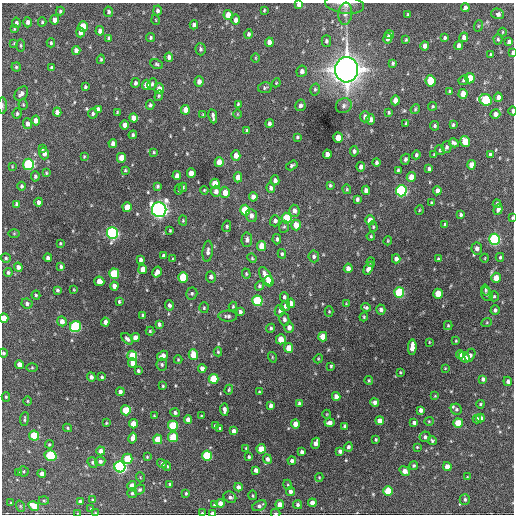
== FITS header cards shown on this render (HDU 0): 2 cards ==
NAXIS1  =                  512 / Axis length
NAXIS2  =                  512 / Axis length

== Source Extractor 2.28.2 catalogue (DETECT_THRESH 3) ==
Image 512 x 512 px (HDU 0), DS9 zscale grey, 1 PNG px = 1 image px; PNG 516 x 516 px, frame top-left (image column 1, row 512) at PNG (2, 3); each listed source drawn as its Kron ellipse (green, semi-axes under 4 px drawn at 4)
Background 1690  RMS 39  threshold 116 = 3 sigma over >= 5 px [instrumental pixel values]
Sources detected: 400; all 400 listed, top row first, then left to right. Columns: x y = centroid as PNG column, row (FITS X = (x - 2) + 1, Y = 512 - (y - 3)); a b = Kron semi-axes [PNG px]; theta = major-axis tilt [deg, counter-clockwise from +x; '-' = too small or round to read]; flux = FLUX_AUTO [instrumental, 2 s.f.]
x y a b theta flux
344 4 20 9 -8 2.0e+04
299 5 4 4 - 1.4e+04
465 8 4 3 - 6.9e+03
157 10 5 4 - 6.3e+03
264 10 3 2 - 2.5e+03
60 11 4 3 - 3.7e+03
109 12 5 4 - 6.2e+03
345 14 11 7 83 1.3e+04
498 14 6 5 - 1.0e+04
228 15 5 4 - 3.3e+04
407 15 4 2 - 2.7e+03
54 20 5 4 - 1.7e+04
156 20 5 3 - 1.9e+03
236 20 5 4 - 1.1e+04
28 22 5 4 - 8.9e+03
42 22 4 4 - 3.4e+03
16 23 5 4 - 6.8e+03
194 25 4 4 - 9.6e+03
83 26 5 4 - 5.8e+04
478 26 6 3 71 2.7e+03
14 29 4 3 - 2.7e+03
100 31 5 4 - 1.1e+04
80 32 5 4 - 1.4e+04
502 32 4 3 - 1.9e+03
248 34 5 4 - 5.4e+03
389 35 4 4 - 8.7e+03
464 37 5 4 - 1.1e+04
109 38 4 3 - 4.2e+03
151 38 4 4 - 3.7e+03
388 38 5 4 - 9.1e+03
444 38 3 3 - 4.0e+03
498 39 5 4 - 3.5e+03
406 40 4 3 - 2.5e+03
326 41 6 4 90 5.0e+03
269 42 4 4 - 1.4e+04
509 42 4 4 - 8.6e+03
14 43 4 4 - 2.6e+03
51 43 4 3 - 3.9e+03
21 45 6 3 -90 3.0e+03
459 45 4 4 - 1.1e+04
425 46 4 4 - 1.3e+04
201 49 6 5 - 5.3e+03
76 50 4 4 - 1.2e+04
512 53 4 3 - 3.9e+03
491 55 3 3 - 2.9e+03
169 57 4 4 - 9.1e+03
256 58 4 3 - 2.1e+03
101 59 5 3 - 3.1e+03
393 63 4 3 - 4.0e+03
157 64 6 4 -22 4.3e+03
16 67 4 4 - 3.6e+03
51 68 4 4 - 5.3e+03
347 70 12 11 - 3.1e+06
302 71 6 5 - 9.5e+03
470 78 5 4 - 4.9e+04
464 80 5 4 - 4.4e+03
430 81 6 5 - 6.5e+04
199 82 5 4 - 1.2e+04
135 83 5 4 - 6.5e+03
276 83 4 3 - 2.2e+03
152 84 6 5 - 4.8e+03
146 85 5 4 - 2.0e+04
85 87 4 3 - 4.2e+03
265 88 7 5 9 4.3e+03
159 89 5 5 - 2.0e+04
315 89 6 4 75 4.1e+03
450 92 4 3 - 4.4e+03
21 94 8 5 47 9.7e+03
463 94 5 4 - 2.9e+04
159 96 5 4 - 3.5e+03
498 97 4 4 - 1.2e+04
395 100 5 4 - 2.0e+04
486 100 6 5 - 1.8e+05
23 104 5 4 - 2.8e+03
238 104 3 3 - 2.9e+03
3 105 8 4 90 3.9e+03
150 105 5 4 - 4.7e+03
300 105 5 5 - 6.5e+03
344 106 8 7 - 7.6e+03
433 106 4 4 - 2.9e+03
98 109 4 4 - 8.1e+03
415 109 5 4 - 3.4e+03
185 110 5 4 - 2.3e+04
512 111 4 2 - 8.7e+03
57 112 4 4 - 1.3e+04
117 112 3 2 - 2.3e+03
389 112 3 2 - 3.0e+03
17 113 5 4 - 4.2e+03
93 114 5 4 - 4.5e+03
237 114 5 3 - 2.0e+03
495 114 5 5 - 1.1e+04
203 115 4 4 - 3.0e+03
213 116 7 3 -81 7.0e+03
365 117 5 5 - 1.0e+04
133 118 5 4 - 1.8e+04
371 119 5 4 - 9.2e+03
36 121 5 4 - 1.7e+04
406 123 3 2 - 2.4e+03
27 124 5 4 - 1.0e+04
269 124 4 3 - 6.7e+03
125 125 4 4 - 1.6e+04
453 125 4 3 - 3.6e+03
435 126 5 4 - 4.9e+03
247 131 4 3 - 4.2e+03
133 135 4 3 - 4.1e+03
297 137 4 3 - 3.8e+03
338 138 5 4 - 3.2e+04
465 141 5 4 - 5.5e+04
113 143 4 4 - 1.0e+04
454 143 5 3 - 6.1e+03
446 147 6 5 - 5.9e+03
42 149 4 3 - 3.2e+03
440 150 5 4 - 3.0e+03
354 151 5 4 - 6.2e+03
154 152 3 3 - 2.6e+03
44 153 6 4 -73 1.4e+04
327 154 4 4 - 1.2e+04
434 154 3 2 - 2.0e+03
490 154 3 3 - 4.4e+03
416 155 4 3 - 4.3e+03
236 156 5 4 - 1.9e+04
84 157 4 3 - 2.5e+03
121 158 5 4 - 2.9e+04
405 159 5 4 - 6.3e+03
219 162 5 4 - 3.6e+04
377 162 4 3 - 5.6e+03
28 164 5 5 - 2.9e+05
292 165 6 4 33 4.5e+03
471 165 5 4 - 2.5e+04
12 166 4 2 - 1.6e+03
361 167 4 4 - 1.0e+04
429 169 4 3 - 5.7e+03
125 170 3 3 - 2.9e+03
398 170 4 3 - 3.6e+03
46 173 4 3 - 2.7e+03
191 173 5 4 - 2.3e+04
35 176 5 4 - 4.4e+03
177 176 4 4 - 1.2e+04
238 177 5 4 - 2.0e+04
411 177 5 4 - 3.1e+04
275 180 5 4 - 9.9e+03
215 184 5 4 - 4.2e+04
330 185 3 3 - 3.4e+03
22 186 4 4 - 4.9e+03
158 186 4 3 - 4.3e+03
183 187 4 3 - 3.7e+03
271 188 5 4 - 7.3e+03
347 189 5 4 - 3.0e+03
179 190 5 3 - 2.9e+03
204 190 4 3 - 2.5e+03
366 190 4 4 - 1.2e+04
216 191 5 5 - 1.2e+04
401 191 6 5 - 4.3e+05
437 191 4 4 - 1.1e+04
225 192 5 5 - 2.4e+04
253 197 5 4 - 1.4e+04
357 199 4 3 - 6.0e+03
39 202 4 4 - 8.3e+03
431 203 3 3 - 3.0e+03
17 204 4 4 - 7.2e+03
497 204 4 3 - 4.8e+03
127 207 5 4 - 3.7e+04
498 209 5 4 - 9.4e+03
159 210 7 7 - 1.2e+06
245 210 5 5 - 7.9e+04
419 210 5 3 - 2.2e+03
294 211 6 5 - 1.2e+04
251 215 6 5 - 1.3e+04
461 215 3 3 - 4.6e+03
287 218 5 5 - 1.1e+05
512 218 4 2 - 2.4e+03
183 220 5 4 - 2.7e+03
370 220 5 4 - 3.2e+04
275 221 5 5 - 7.9e+03
296 225 5 5 - 3.5e+04
445 225 4 3 - 6.4e+03
227 226 6 4 79 3.5e+03
284 227 6 5 - 3.8e+03
373 227 5 4 - 3.1e+03
170 231 3 2 - 2.4e+03
14 233 6 4 0 2.5e+03
112 233 6 5 - 5.8e+05
371 236 4 3 - 2.7e+03
277 239 5 4 - 5.5e+03
494 239 5 5 - 4.0e+05
247 240 7 5 86 7.8e+03
388 241 4 3 - 2.3e+03
60 243 3 2 - 2.7e+03
262 246 5 4 - 4.4e+04
477 248 6 5 - 1.0e+04
208 251 10 5 83 8.1e+03
282 254 4 3 - 4.2e+03
163 256 4 3 - 5.5e+03
314 256 6 5 - 6.3e+03
500 257 4 3 - 3.8e+03
6 258 5 4 - 4.2e+03
48 258 4 4 - 7.8e+03
252 258 5 4 - 2.9e+03
485 258 4 3 - 1.8e+03
172 259 4 2 - 2.0e+03
396 259 4 4 - 1.1e+04
438 259 3 3 - 3.1e+03
141 260 4 4 - 7.3e+03
371 262 4 3 - 3.3e+03
18 267 4 4 - 1.1e+04
61 267 4 3 - 5.2e+03
348 268 5 4 - 1.4e+04
368 268 7 4 64 1.7e+04
143 269 5 4 - 2.5e+04
8 272 4 4 - 4.9e+03
157 272 6 4 58 1.3e+04
114 274 5 5 - 1.6e+05
246 274 5 4 - 3.1e+03
266 276 10 5 -61 2.6e+04
183 277 5 5 - 7.8e+04
211 277 5 5 - 9.1e+03
496 278 5 4 - 3.2e+04
99 281 5 4 - 2.4e+04
269 281 5 5 - 5.0e+04
114 286 4 4 - 1.5e+04
259 286 5 4 - 4.3e+03
57 290 4 3 - 5.1e+03
74 290 3 2 - 2.1e+03
485 290 5 4 - 3.7e+03
399 292 5 5 - 1.9e+05
192 294 6 5 - 4.6e+03
438 294 5 4 - 4.9e+04
487 294 7 5 -65 5.2e+03
36 295 4 4 - 3.6e+03
494 296 5 4 - 3.6e+03
284 297 5 4 - 5.1e+03
257 301 5 5 - 2.0e+05
119 302 3 3 - 4.1e+03
27 303 5 5 - 7.1e+03
291 303 5 4 - 2.0e+04
346 304 3 3 - 2.1e+03
169 305 5 4 - 7.5e+03
233 306 5 3 - 3.3e+03
285 306 5 5 - 7.4e+03
366 307 5 3 - 4.5e+03
204 308 5 4 - 3.3e+03
381 310 5 4 - 8.7e+03
495 310 5 4 - 6.9e+03
280 311 6 5 - 6.9e+03
329 311 5 4 - 2.9e+03
240 312 4 3 - 6.4e+03
143 315 4 3 - 5.4e+03
228 316 9 5 -4 6.5e+03
364 317 4 4 - 2.7e+03
4 318 5 4 - 3.3e+04
284 319 6 5 - 7.2e+03
62 321 5 4 - 1.4e+04
105 322 4 4 - 1.1e+04
487 322 5 3 - 2.5e+03
159 324 4 3 - 6.1e+03
448 325 4 4 - 2.9e+03
75 327 6 5 - 3.0e+05
289 327 5 4 - 1.3e+04
271 328 5 4 - 4.2e+03
150 331 4 4 - 3.3e+03
323 337 5 4 - 3.3e+04
135 338 4 4 - 2.0e+04
127 339 7 4 -44 6.6e+03
281 339 5 5 - 3.8e+04
456 341 3 2 - 2.4e+03
429 342 3 2 - 1.9e+03
412 347 8 4 87 2.6e+04
289 348 5 4 - 3.6e+04
218 352 4 4 - 2.9e+03
3 353 4 4 - 5.2e+03
460 354 4 4 - 1.6e+04
193 355 5 4 - 5.4e+04
470 355 7 5 61 8.6e+03
132 356 5 5 - 1.1e+05
163 356 6 4 32 1.4e+04
272 357 5 3 - 2.4e+03
464 357 6 4 -39 2.1e+04
318 359 5 3 - 2.4e+03
178 360 4 4 - 2.4e+03
132 363 5 4 - 1.9e+04
19 364 4 4 - 2.0e+04
162 364 6 5 - 5.0e+03
331 366 3 3 - 3.0e+03
32 368 5 3 - 2.7e+03
202 368 4 4 - 1.5e+04
445 368 3 3 - 1.9e+03
138 371 3 3 - 4.4e+03
400 372 3 2 - 2.4e+03
91 377 4 4 - 7.8e+03
102 377 4 3 - 4.5e+03
214 379 5 5 - 8.8e+04
483 379 4 4 - 8.6e+03
369 380 4 3 - 2.9e+03
508 381 5 3 - 6.5e+03
163 386 4 4 - 3.2e+03
229 390 5 3 - 2.7e+03
120 392 4 4 - 7.6e+03
259 392 3 2 - 2.6e+03
336 396 4 4 - 1.6e+04
435 396 3 3 - 1.9e+03
6 397 5 4 - 3.0e+03
28 401 5 3 - 2.6e+03
375 402 4 4 - 1.1e+04
299 403 3 3 - 4.7e+03
480 404 4 3 - 2.8e+03
271 405 4 4 - 9.6e+03
456 409 6 5 - 4.7e+03
126 410 5 5 - 7.4e+04
224 410 6 3 -84 8.8e+03
421 410 4 4 - 1.0e+04
175 413 5 4 - 5.2e+03
327 414 4 3 - 1.7e+03
154 416 3 3 - 2.6e+03
201 416 3 3 - 2.0e+03
481 418 4 4 - 9.8e+03
24 419 7 3 84 3.8e+03
477 419 4 3 - 6.9e+03
188 420 4 4 - 2.0e+04
380 421 4 4 - 1.9e+04
429 421 4 4 - 2.7e+03
329 422 5 4 - 1.2e+04
414 422 4 3 - 7.4e+03
106 423 3 3 - 2.5e+03
458 423 5 4 - 5.3e+04
133 424 4 4 - 3.1e+04
295 424 4 4 - 2.5e+04
173 426 5 5 - 1.4e+05
215 426 3 3 - 4.2e+03
345 426 4 3 - 6.2e+03
68 428 4 3 - 3.2e+03
220 428 4 2 - 2.9e+03
234 431 4 4 - 1.3e+04
34 436 5 5 - 1.2e+05
173 437 5 5 - 8.6e+04
425 437 5 5 - 6.3e+03
132 438 5 4 - 1.6e+04
158 439 5 4 - 5.2e+04
376 439 3 2 - 3.2e+03
432 441 4 3 - 3.7e+03
316 443 5 4 - 1.3e+04
49 444 4 3 - 3.2e+03
348 447 4 4 - 6.0e+03
417 447 3 3 - 2.2e+03
246 448 3 3 - 2.4e+03
261 449 4 4 - 3.9e+04
101 451 4 4 - 1.4e+04
340 451 4 3 - 8.1e+03
302 452 4 3 - 7.8e+03
207 455 5 5 - 1.4e+05
51 456 6 5 - 1.5e+05
147 457 4 3 - 2.6e+03
249 457 4 3 - 3.8e+03
127 459 5 5 - 8.3e+04
267 459 5 4 - 9.5e+03
100 461 5 5 - 7.3e+03
292 461 4 4 - 1.0e+04
93 462 5 4 - 5.1e+03
162 464 5 4 - 7.9e+03
167 466 5 3 - 4.6e+03
414 466 4 4 - 4.7e+03
447 466 4 4 - 2.3e+04
120 467 5 5 - 5.5e+05
256 470 4 4 - 1.1e+04
24 471 5 5 - 4.3e+03
405 471 5 4 - 1.9e+04
19 473 4 4 - 2.2e+03
42 474 4 4 - 1.6e+04
140 477 5 3 - 2.1e+03
319 477 4 4 - 2.6e+03
467 477 4 3 - 2.0e+03
170 484 3 3 - 5.0e+03
288 485 5 3 - 2.6e+03
132 486 4 4 - 2.2e+04
238 487 4 4 - 9.4e+03
139 490 5 4 - 4.2e+03
290 491 4 4 - 8.3e+03
388 491 5 4 - 7.6e+04
132 493 5 5 - 4.1e+03
186 493 3 3 - 2.9e+03
253 495 5 2 - 2.6e+03
230 497 6 5 - 5.9e+03
465 499 5 5 - 5.1e+03
44 500 5 3 - 2.6e+03
92 500 3 3 - 3.4e+03
80 502 4 3 - 7.2e+03
11 503 4 3 - 2.0e+03
220 503 4 4 - 1.6e+04
312 503 4 4 - 2.0e+04
215 504 4 4 - 9.4e+03
280 505 4 4 - 2.6e+04
298 505 4 4 - 6.0e+03
20 506 6 3 -71 2.7e+03
34 506 5 4 - 4.5e+04
259 506 7 5 27 7.7e+03
91 509 4 3 - 2.1e+03
78 513 3 2 - 1.8e+03
96 513 3 2 - 2.6e+03
202 513 3 2 - 2.5e+03
213 513 4 3 - 9.1e+03
276 513 5 3 - 3.6e+03
At the frame edge (FLAGS 8, measured only in part): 13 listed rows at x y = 344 4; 299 5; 512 53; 3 105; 512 111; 512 218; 4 318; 3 353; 78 513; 96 513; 202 513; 213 513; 276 513